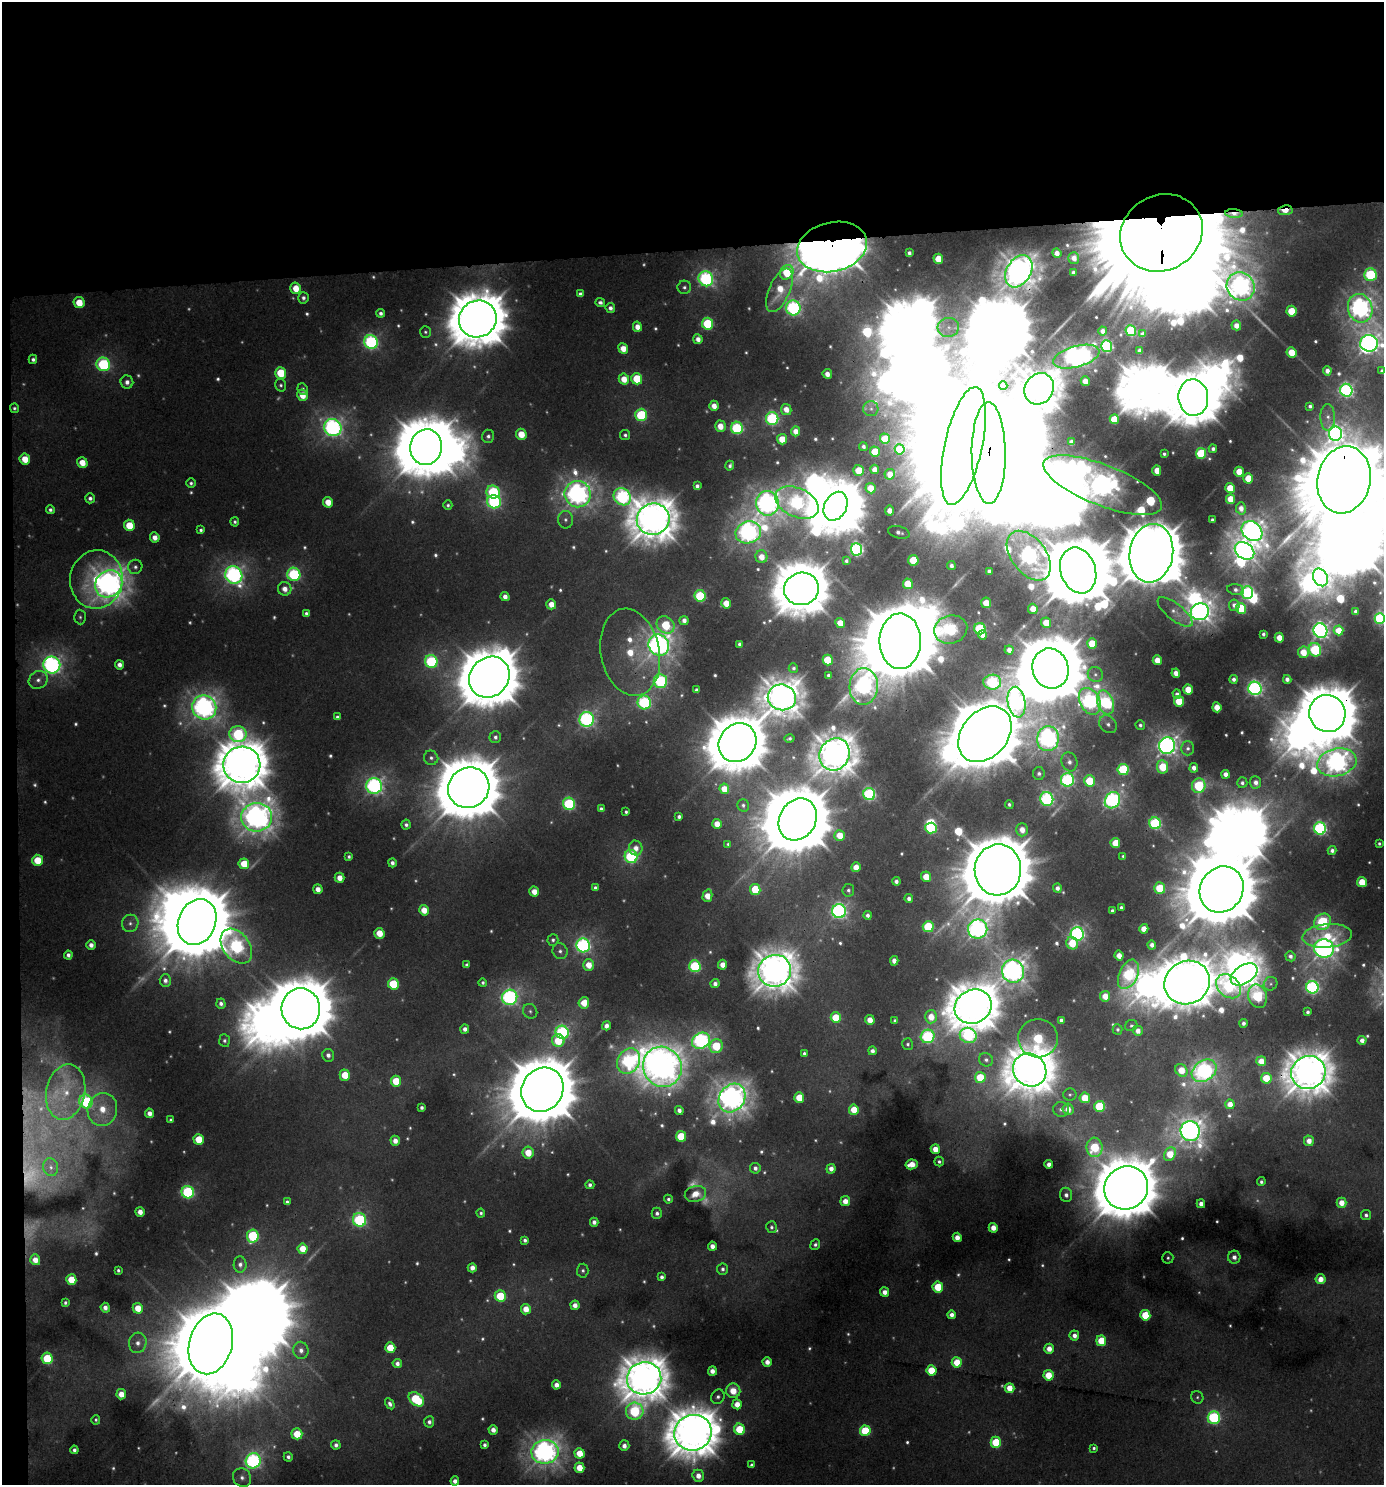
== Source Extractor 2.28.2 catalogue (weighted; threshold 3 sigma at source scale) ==
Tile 1 of 3 x 3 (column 1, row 1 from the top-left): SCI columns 7-1388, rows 2971-4453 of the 4199 x 4457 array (HDU 1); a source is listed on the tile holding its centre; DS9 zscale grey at full resolution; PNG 1386 x 1487 px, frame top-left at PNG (2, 2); each listed source drawn as its Kron ellipse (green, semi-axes under 4 px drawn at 4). Shown black and unused: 18% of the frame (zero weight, under 3 of 4 exposures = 1% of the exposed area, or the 3 px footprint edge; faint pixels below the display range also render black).
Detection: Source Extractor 2.28.2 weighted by HDU 2 'WHT'; one run over the whole footprint, this tile lists its part. Background 0.0069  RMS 0.0042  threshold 0.0189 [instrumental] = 3 sigma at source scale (4.5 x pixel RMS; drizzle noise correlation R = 1.50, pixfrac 1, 0.0396/0.0396 arcsec/px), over >= 5 px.
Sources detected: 799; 156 too faint to see at this stretch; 48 inside a brighter object's white glare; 1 cosmic-ray / hot-pixel residue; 1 long thin detection or spike segment (spike, bleed or trail) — neither listed nor drawn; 3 inside a brighter listed object's ellipse — not listed separately; of the other 590, all 500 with FLUX_AUTO >= 1.15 (the completeness limit of this list) listed and drawn (90 fainter detections not listed), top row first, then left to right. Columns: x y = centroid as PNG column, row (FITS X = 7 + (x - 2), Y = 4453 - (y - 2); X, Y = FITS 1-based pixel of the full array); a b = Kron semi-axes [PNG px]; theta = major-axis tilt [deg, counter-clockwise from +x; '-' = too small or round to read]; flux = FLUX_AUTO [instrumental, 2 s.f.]
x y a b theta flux
1285 210 7 5 9 17
1234 214 9 4 -5 2.9
1161 233 42 37 30 30000
832 247 35 24 14 2200
909 253 4 4 - 2.2
1057 253 5 4 - 4.8
1074 258 5 5 - 4.7
938 259 5 5 - 15
1019 271 17 12 60 860
787 272 7 6 - 21
1073 272 4 4 - 1.9
1370 275 6 6 - 69
706 279 7 7 - 140
1241 286 15 13 -48 400
684 287 7 6 - 1.8
296 288 6 5 - 11
779 290 23 10 66 14
580 294 4 4 - 2
303 298 5 5 - 2.1
600 302 5 4 - 2
79 303 6 5 - 14
610 308 5 4 - 3
793 308 7 7 - 150
1360 308 14 12 -72 390
1291 311 5 5 - 19
381 313 4 4 - 2
478 319 19 18 - 2800
708 324 6 5 - 51
1236 325 5 4 - 6.4
637 327 5 4 - 6.2
948 327 11 9 12 3.6
1103 331 4 4 - 4.1
1131 331 5 5 - 53
425 332 6 5 - 1.2
1143 334 4 4 - 2.3
698 339 5 4 - 4.5
371 342 7 6 - 140
1369 343 9 8 - 320
1107 346 6 5 - 100
623 349 5 5 - 9.5
1140 350 4 4 - 3.6
1292 352 5 5 - 17
1076 357 24 10 15 440
33 359 4 4 - 1.8
103 364 7 6 - 90
1327 371 4 4 - 3.9
1382 371 4 3 - 1.7
281 373 6 5 - 26
827 374 5 4 - 5.2
624 379 5 5 - 9.2
637 379 6 5 - 26
1085 381 5 4 - 7
127 382 6 6 - 3.2
281 385 6 5 - 1.5
1003 385 4 4 - 2.5
303 389 6 5 - 1.4
1039 389 16 14 57 1400
1346 390 6 6 - 140
302 395 6 5 - 11
1193 397 18 15 -82 2600
714 406 5 4 - 6.4
1310 406 4 4 - 1.7
14 408 4 4 - 1.3
786 409 5 5 - 6.1
871 409 7 7 - 1.8
641 415 6 6 - 52
1328 417 13 7 -89 3
772 419 6 6 - 99
1114 419 5 4 - 17
720 426 5 5 - 8.5
333 428 9 8 - 270
737 428 6 6 - 71
795 431 5 4 - 6
521 434 5 5 - 13
1335 434 7 6 - 230
625 435 5 5 - 1.6
488 436 6 6 - 1.9
782 439 5 5 - 13
885 439 5 5 - 18
1071 442 4 3 - 2.9
863 446 4 4 - 1.9
963 446 60 18 78 15000
426 447 18 16 80 3400
900 449 5 5 - 12
1213 449 4 4 - 2.1
875 452 5 5 - 16
989 453 51 17 -90 24000
1201 453 5 5 - 42
1164 454 3 3 - 1.2
25 459 5 5 - 12
82 463 5 5 - 9.7
730 466 5 4 - 1.8
874 469 4 4 - 4.9
859 470 5 5 - 16
1157 470 5 4 - 7.8
1239 472 5 4 - 12
890 474 5 5 - 6.1
1248 478 5 5 - 15
1344 480 34 26 78 15000
191 483 5 4 - 1.5
1103 485 63 20 -21 770
697 486 4 4 - 2.3
870 488 5 5 - 13
1230 488 5 5 - 19
493 492 7 6 - 58
578 494 13 13 - 440
622 497 9 8 - 150
90 498 5 4 - 2.2
1231 499 5 4 - 14
328 502 5 5 - 10
494 502 7 6 - 110
767 503 12 11 - 420
797 503 23 14 -25 150
448 505 5 4 - 1.3
836 506 15 11 63 2400
1241 508 6 5 - 4.7
50 510 4 4 - 1.8
890 511 5 4 - 6.5
653 519 16 15 - 1500
565 520 8 7 - 2.4
1212 520 4 3 - 1.2
235 522 4 4 - 1.3
129 525 5 5 - 18
201 530 4 3 - 1.4
1252 531 11 9 -40 430
748 532 13 11 19 330
899 532 11 6 -15 3.2
155 537 5 4 - 5.1
856 549 6 5 - 130
1244 551 10 8 -34 460
1151 553 29 21 81 4600
1029 556 28 17 -53 280
761 557 6 6 - 8.8
913 560 5 5 - 26
846 561 4 3 - 1.2
951 566 4 4 - 2.5
135 567 7 7 - 2
1078 570 23 17 -71 6300
989 571 4 3 - 2
294 574 7 6 - 83
234 575 9 8 - 250
1320 577 9 7 -63 300
96 579 29 26 84 45
109 584 14 13 - 680
908 584 5 5 - 17
285 589 7 6 - 5.3
801 589 17 16 - 2400
1236 590 8 5 -8 2
1247 592 6 6 - 92
700 596 6 5 - 56
505 597 5 4 - 4.1
726 603 5 4 - 11
986 603 5 5 - 11
551 604 5 5 - 8
1234 605 6 5 - 3
1241 608 5 5 - 32
1033 609 5 5 - 10
1356 611 4 3 - 2.2
1175 612 21 8 -38 3.5
1200 612 9 8 - 460
306 613 4 4 - 1.7
80 617 7 6 - 1.3
1380 618 5 5 - 62
684 620 4 4 - 3.5
840 623 5 4 - 10
1046 623 5 5 - 13
666 625 10 8 -40 29
951 629 17 14 15 100
980 629 6 5 - 64
1339 630 5 4 - 12
1320 631 7 7 - 270
1263 634 4 3 - 1.8
982 635 4 4 - 4.6
1279 638 5 4 - 10
900 641 28 20 89 12000
740 644 4 4 - 2.4
1092 644 5 5 - 20
659 645 11 10 - 450
1009 650 4 4 - 4.3
1315 650 7 6 - 64
630 652 44 29 -79 35
1303 652 6 5 - 12
828 660 5 5 - 29
1157 660 5 4 - 9.1
431 661 7 6 - 82
52 665 8 8 - 260
119 665 5 4 - 3.9
793 668 5 5 - 1.5
1051 669 20 18 -72 5600
1176 673 4 4 - 5.7
829 675 4 4 - 2.3
1095 675 8 7 - 1.9
489 677 21 19 49 3600
1234 679 4 4 - 2.4
1287 679 4 4 - 3.4
38 680 10 8 37 3.8
660 681 7 6 - 90
992 682 9 7 1 99
864 686 18 14 87 260
1255 688 7 6 - 190
696 690 4 4 - 2.1
1188 690 5 4 - 14
1177 694 4 4 - 2.2
782 697 14 13 - 1100
1090 701 14 10 -62 200
1179 701 5 5 - 20
644 702 7 6 - 100
1017 702 15 8 -80 170
1105 702 12 8 -70 100
204 707 12 11 - 440
1217 707 5 4 - 11
1327 714 19 18 - 3400
337 717 4 4 - 1.5
587 719 7 7 - 180
1108 724 10 8 -48 2.8
1140 725 5 4 - 1.6
238 734 8 8 - 76
985 734 31 23 50 7200
495 737 6 6 - 2
789 738 5 3 - 1.4
1048 739 12 11 - 330
737 743 20 18 51 3100
1167 746 8 8 - 370
1188 748 7 6 - 2
835 754 16 15 - 1200
431 758 7 7 - 1.9
1069 762 10 8 -72 3.5
1337 762 20 13 14 440
242 765 18 18 - 2100
1162 767 7 5 -83 23
1194 768 4 4 - 4.6
1123 769 5 5 - 57
1039 774 6 6 - 2.2
1225 774 4 4 - 4.7
1067 780 7 6 - 130
1089 781 5 5 - 23
1256 782 6 5 - 3.9
1242 783 5 5 - 2
374 786 8 8 - 220
1199 786 7 6 - 57
469 788 21 20 - 4300
724 789 5 5 - 9.9
869 794 6 5 - 110
1047 799 7 6 - 130
1112 800 8 7 - 200
569 804 6 6 - 79
1009 804 4 4 - 1.4
743 805 6 5 - 1.4
601 809 4 4 - 2.1
626 812 4 3 - 1.2
257 817 15 14 - 670
679 817 4 4 - 1.9
798 819 22 18 60 5500
1155 823 6 5 - 83
717 824 5 4 - 9.3
406 825 5 4 - 2.1
931 828 6 5 - 51
1320 828 6 6 - 120
1022 830 6 5 - 7
840 835 5 5 - 12
1115 843 5 5 - 16
728 844 4 4 - 1.2
1379 844 4 3 - 1.2
636 848 7 6 - 5.5
1332 850 4 4 - 2.7
1123 856 4 3 - 1.2
349 857 4 4 - 1.3
631 857 6 6 - 95
37 860 5 5 - 19
392 863 4 4 - 2.6
244 864 5 5 - 18
856 867 5 4 - 8.6
998 870 25 23 86 7700
926 877 5 5 - 12
339 878 5 5 - 7.1
896 881 4 4 - 2.7
1362 882 5 5 - 17
595 888 4 4 - 1.7
1057 888 4 4 - 3.4
1160 888 5 5 - 22
318 889 5 4 - 6.1
755 889 5 5 - 28
1222 889 24 21 56 7500
848 890 6 5 - 1.6
534 892 5 4 - 7.8
707 896 6 5 - 9.2
909 899 4 4 - 2.6
1121 907 4 4 - 1.5
424 910 5 5 - 9.5
839 911 7 7 - 190
1112 911 4 4 - 2.1
867 915 4 4 - 2.3
197 922 24 18 67 7700
1323 922 9 7 37 75
130 923 8 8 - 2.6
928 927 5 5 - 42
978 929 9 9 - 290
1144 929 5 4 - 8.8
379 933 5 5 - 12
1077 934 6 6 - 180
1327 936 25 11 5 22
553 940 6 5 - 1.6
1072 943 6 5 - 18
91 945 5 4 - 3.9
583 945 7 7 - 180
1152 945 4 4 - 4
236 946 19 13 -53 170
1324 948 10 9 - 430
560 951 8 7 - 2.6
68 955 4 4 - 2.7
1119 955 5 4 - 7.2
1290 956 5 5 - 2.5
894 961 5 4 - 4.2
467 965 4 4 - 1.6
589 965 6 5 - 10
722 965 5 4 - 7.2
695 966 6 5 - 66
775 971 17 16 - 1200
1013 971 11 11 - 530
1128 974 15 9 66 70
1244 974 15 9 33 660
165 981 6 5 - 2.6
1187 982 23 21 31 2400
483 983 4 4 - 1.4
393 984 5 5 - 34
715 984 4 4 - 3.4
1270 984 7 6 - 1.2
1229 986 14 10 -42 67
1312 987 6 6 - 140
1105 996 5 5 - 9.7
1258 996 12 9 -74 69
510 997 8 7 - 200
584 1003 5 5 - 11
221 1004 5 4 - 2.4
973 1007 19 16 29 1900
301 1009 20 19 - 4300
530 1011 8 6 -52 1.6
1308 1012 4 3 - 1.6
931 1017 6 6 - 10
836 1018 5 5 - 25
870 1020 5 4 - 8.2
895 1020 4 3 - 1.2
1061 1020 4 4 - 2.3
1243 1023 4 4 - 2.2
1131 1025 6 5 - 1.3
606 1026 5 4 - 3.6
465 1029 4 4 - 3.3
1118 1029 5 5 - 1.5
1138 1031 5 5 - 5.3
562 1032 7 6 - 120
968 1035 8 7 - 76
928 1036 7 6 - 100
1038 1038 20 19 - 65
1362 1040 4 4 - 4.9
224 1041 6 5 - 1.7
558 1041 6 6 - 20
701 1041 9 7 30 180
908 1044 6 5 - 1.3
716 1046 7 6 - 34
872 1051 4 4 - 3
804 1053 4 4 - 1.4
328 1055 6 6 - 3
986 1060 7 6 - 2.1
629 1061 13 11 62 140
1261 1061 5 5 - 8.5
662 1067 20 19 - 760
1030 1070 17 16 - 1400
1181 1070 7 5 -47 12
1204 1071 13 10 36 200
1308 1072 17 16 - 1400
345 1075 5 5 - 18
980 1077 5 5 - 23
1266 1078 5 5 - 18
396 1081 5 5 - 20
542 1090 23 20 57 6200
66 1092 28 19 78 18
1070 1094 6 6 - 1.3
799 1097 5 5 - 16
732 1098 15 12 54 660
1085 1098 5 5 - 17
86 1102 7 6 - 76
1230 1104 5 4 - 6.6
1100 1106 5 5 - 42
422 1108 4 4 - 1.8
1061 1109 8 7 - 3.1
1068 1109 6 5 - 6.9
102 1110 17 14 77 15
679 1110 4 4 - 3.1
854 1110 5 5 - 17
150 1113 5 4 - 4.7
171 1120 4 3 - 1.3
1190 1131 10 9 - 510
681 1136 5 5 - 28
199 1139 5 5 - 18
395 1141 5 4 - 5.1
1309 1141 5 5 - 6.4
1094 1147 9 8 - 37
935 1149 5 4 - 9.1
528 1153 6 5 - 13
1170 1154 7 5 59 15
939 1162 5 4 - 1.6
912 1164 6 5 - 11
1049 1164 4 4 - 4
51 1167 9 7 -75 2.5
755 1168 5 5 - 2.8
831 1169 5 4 - 4.9
1261 1182 4 4 - 1.8
590 1185 4 4 - 2.1
1126 1188 22 21 - 4000
188 1192 6 6 - 99
695 1194 11 8 15 8.6
1066 1195 7 6 - 3
668 1199 4 4 - 1.5
845 1201 5 5 - 7
287 1202 4 3 - 1.4
1341 1203 5 5 - 9.2
1201 1204 4 4 - 4
140 1212 5 4 - 5.7
481 1213 4 4 - 1.4
657 1213 5 5 - 2.5
1366 1215 5 5 - 2.2
359 1220 7 6 - 100
594 1222 4 4 - 3.2
771 1227 6 5 - 1.7
993 1228 5 4 - 7.5
253 1236 6 6 - 61
957 1237 4 4 - 6.4
525 1240 4 4 - 1.9
815 1245 5 5 - 1.8
712 1246 4 4 - 5
303 1249 5 5 - 14
1234 1257 6 6 - 3.9
1168 1258 6 5 - 1.2
35 1260 5 5 - 7.8
240 1264 8 6 88 2.7
472 1268 4 4 - 4.8
723 1269 5 5 - 1.9
118 1270 4 3 - 1.2
583 1271 7 6 - 1.5
662 1277 4 4 - 2.5
1320 1279 5 5 - 8.5
71 1280 5 5 - 19
938 1287 5 5 - 25
884 1292 5 4 - 4.8
500 1296 5 5 - 29
65 1303 4 4 - 1.5
575 1305 4 4 - 5.1
105 1308 5 4 - 3.9
138 1308 5 5 - 12
526 1309 5 5 - 9.9
952 1315 4 4 - 3.7
1145 1315 5 5 - 27
1074 1335 5 5 - 4.3
1101 1341 5 5 - 21
138 1343 10 9 - 4.6
211 1344 31 21 74 10000
390 1348 5 5 - 19
1049 1349 5 4 - 6.8
301 1350 8 7 - 4.1
47 1358 6 5 - 35
767 1362 5 4 - 5.1
957 1362 5 5 - 16
397 1363 5 4 - 3.4
931 1370 5 5 - 24
712 1371 4 4 - 4.8
1049 1375 5 5 - 16
644 1378 17 16 - 1600
556 1385 4 4 - 4.8
1009 1388 5 5 - 10
733 1391 7 7 - 11
121 1394 5 5 - 9.6
718 1397 7 6 - 2
1197 1397 6 6 - 1.2
416 1399 9 6 -39 44
390 1404 6 4 -59 2.3
737 1404 5 5 - 9.2
635 1411 9 8 - 66
1214 1418 6 6 - 92
96 1420 5 4 - 1.3
429 1422 5 5 - 2.4
739 1429 6 5 - 26
493 1430 5 4 - 5.3
865 1431 5 5 - 38
693 1433 19 17 22 2000
297 1434 5 5 - 20
996 1442 5 5 - 30
336 1445 5 4 - 2.6
484 1445 4 4 - 2.1
624 1446 5 5 - 4.6
1094 1448 4 3 - 1.3
74 1450 4 4 - 2.3
545 1452 13 12 - 530
579 1453 5 5 - 14
288 1457 4 4 - 2.3
253 1461 8 7 - 200
751 1465 4 3 - 1.4
579 1468 5 5 - 13
698 1476 6 5 - 6
242 1478 10 8 -47 3.7
455 1481 4 4 - 4.2
Overlapping masked pixels (flux is a lower limit): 12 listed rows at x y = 1285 210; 1234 214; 1161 233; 832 247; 1019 271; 14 408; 989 453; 1344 480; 1327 714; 1308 1072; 1126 1188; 211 1344
Isophote crosses this tile's border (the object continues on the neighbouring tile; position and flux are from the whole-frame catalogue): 5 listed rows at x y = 1360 308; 1369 343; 1382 371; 1344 480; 1380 618